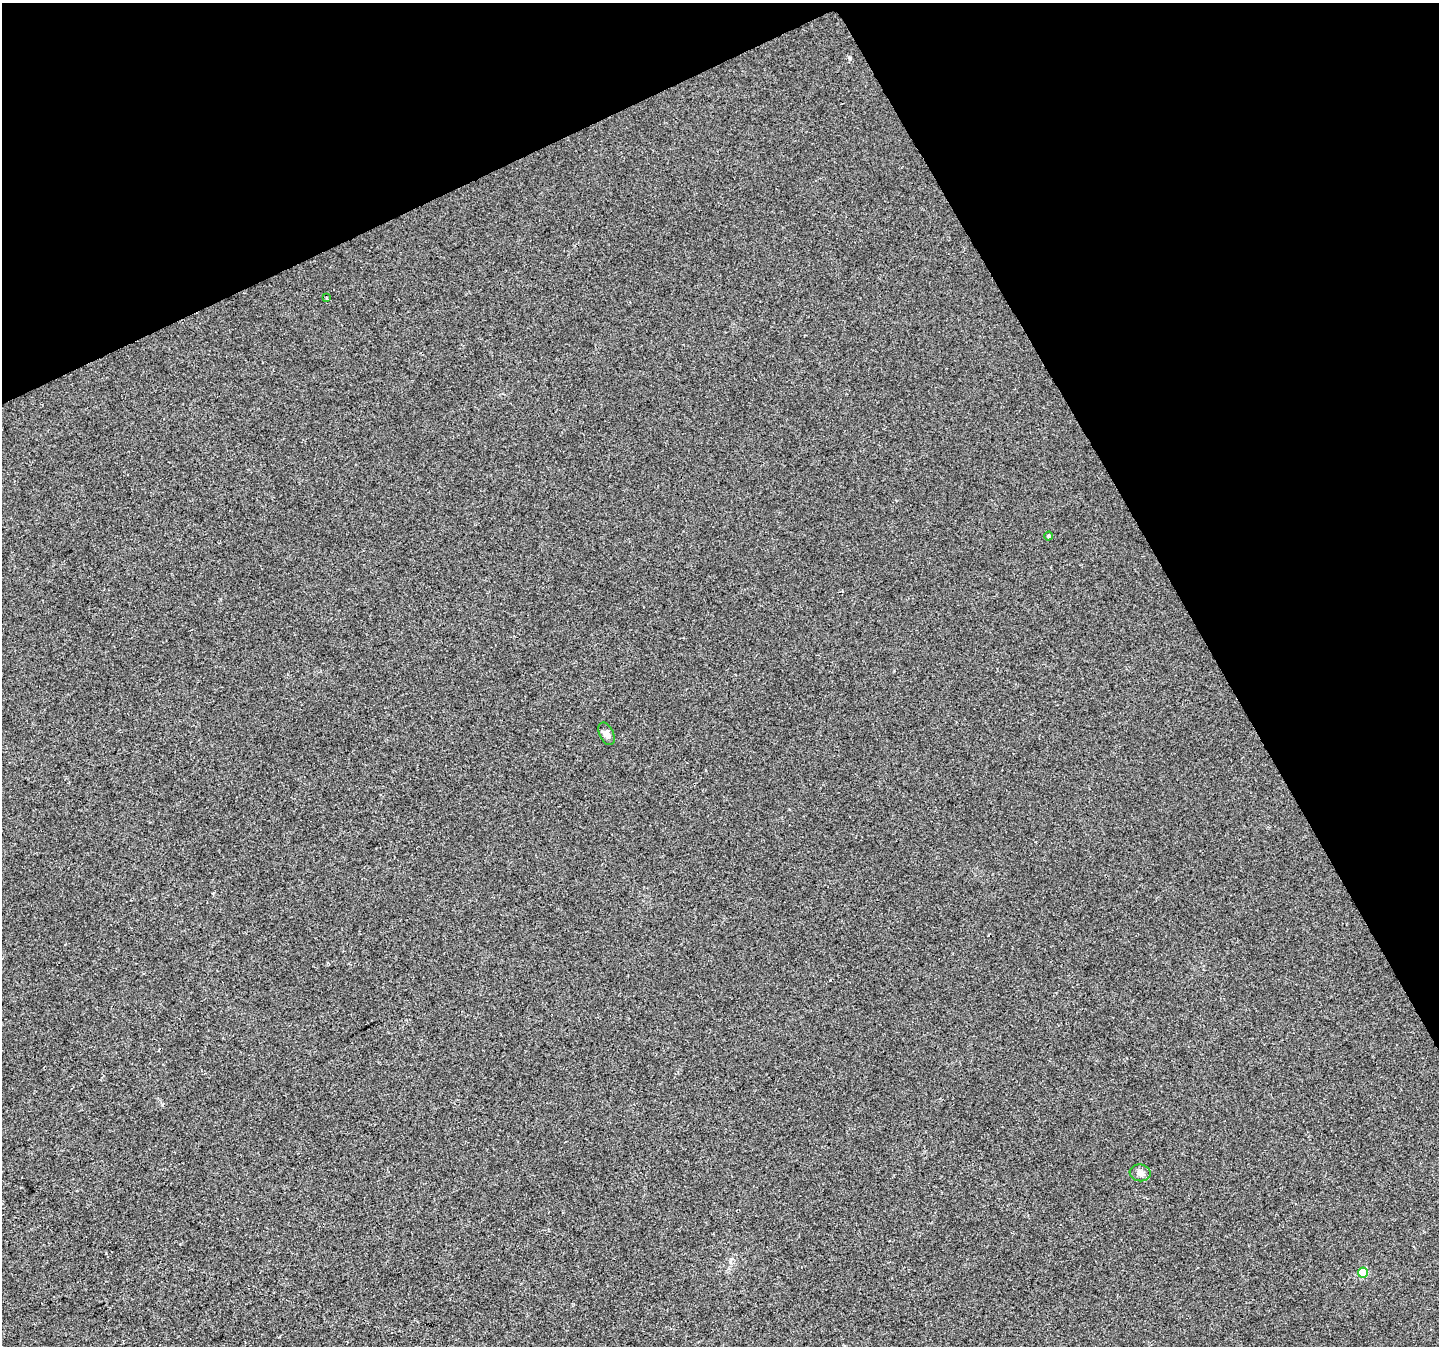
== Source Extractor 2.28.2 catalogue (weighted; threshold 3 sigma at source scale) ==
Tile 3 of 4 x 4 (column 3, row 1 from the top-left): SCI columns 2877-4313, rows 4130-5473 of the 5753 x 5632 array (HDU 1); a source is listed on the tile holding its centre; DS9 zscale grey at full resolution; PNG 1441 x 1348 px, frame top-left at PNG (2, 3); each listed source drawn as its Kron ellipse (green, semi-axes under 4 px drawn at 4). Shown black and unused: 25% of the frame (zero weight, under 2 of 3 exposures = <1% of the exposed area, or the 3 px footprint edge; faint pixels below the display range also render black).
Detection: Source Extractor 2.28.2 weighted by HDU 2 'WHT'; one run over the whole footprint, this tile lists its part. Background 0.0138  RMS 0.0048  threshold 0.0217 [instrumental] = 3 sigma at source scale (4.5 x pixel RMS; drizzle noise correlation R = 1.50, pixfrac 1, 0.0396/0.0396 arcsec/px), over >= 5 px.
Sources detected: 5; all 5 listed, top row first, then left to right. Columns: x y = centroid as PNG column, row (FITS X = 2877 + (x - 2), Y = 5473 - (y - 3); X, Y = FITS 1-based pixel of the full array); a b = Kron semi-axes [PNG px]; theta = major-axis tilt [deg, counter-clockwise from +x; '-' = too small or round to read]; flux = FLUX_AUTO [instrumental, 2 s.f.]
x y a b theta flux
326 298 4 3 - 0.46
1049 536 4 4 - 0.94
606 734 12 7 -65 2.4
1140 1173 10 8 -8 2.4
1363 1273 5 5 - 15